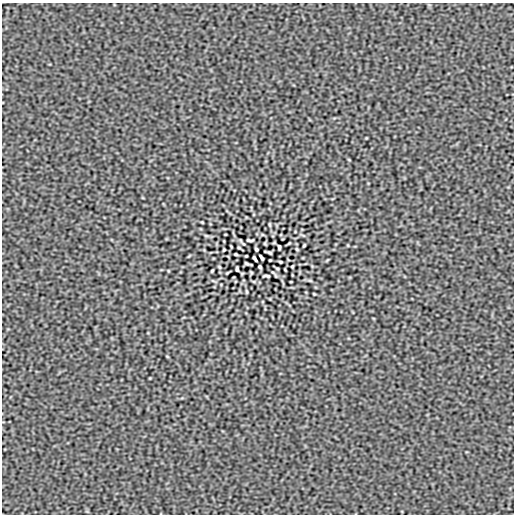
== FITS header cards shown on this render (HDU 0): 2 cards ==
NAXIS1  =                  512
NAXIS2  =                  512

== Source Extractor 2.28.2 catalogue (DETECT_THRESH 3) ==
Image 512 x 512 px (HDU 0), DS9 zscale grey, 1 PNG px = 1 image px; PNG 516 x 516 px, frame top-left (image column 1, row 512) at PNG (2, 3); no overlay
Background -5.25e-09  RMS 3.1e-06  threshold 9.15e-06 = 3 sigma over >= 5 px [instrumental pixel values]
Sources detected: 30; all 30 listed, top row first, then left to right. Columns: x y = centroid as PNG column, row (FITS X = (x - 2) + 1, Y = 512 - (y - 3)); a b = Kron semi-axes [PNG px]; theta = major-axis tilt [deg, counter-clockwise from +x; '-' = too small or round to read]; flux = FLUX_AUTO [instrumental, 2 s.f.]
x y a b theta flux
349 160 4 2 - 1.5e-04
202 222 3 2 - 1.5e-04
270 224 6 3 -81 2.0e-04
250 240 7 2 -4 3.0e-04
289 243 3 2 - 1.5e-04
304 245 3 2 - 2.1e-04
279 247 5 3 - 3.1e-04
239 248 4 2 - 1.7e-04
256 249 4 3 - 2.6e-04
297 249 3 2 - 1.8e-04
224 250 3 2 - 1.8e-04
269 252 7 2 -17 2.5e-04
236 254 3 2 - 2.2e-04
261 257 6 3 -58 3.5e-04
255 259 6 3 -58 3.5e-04
270 260 3 2 - 1.5e-04
280 262 3 2 - 2.2e-04
247 264 7 2 -17 2.5e-04
292 266 3 2 - 1.8e-04
219 267 3 2 - 1.8e-04
260 267 4 3 - 2.6e-04
277 268 4 2 - 1.7e-04
237 269 5 3 - 3.1e-04
212 271 3 2 - 2.1e-04
273 272 11 2 -35 2.9e-04
266 276 7 2 -4 3.0e-04
310 280 6 4 -19 2.3e-04
246 292 6 3 -81 2.0e-04
314 294 3 2 - 1.5e-04
167 356 4 2 - 1.5e-04